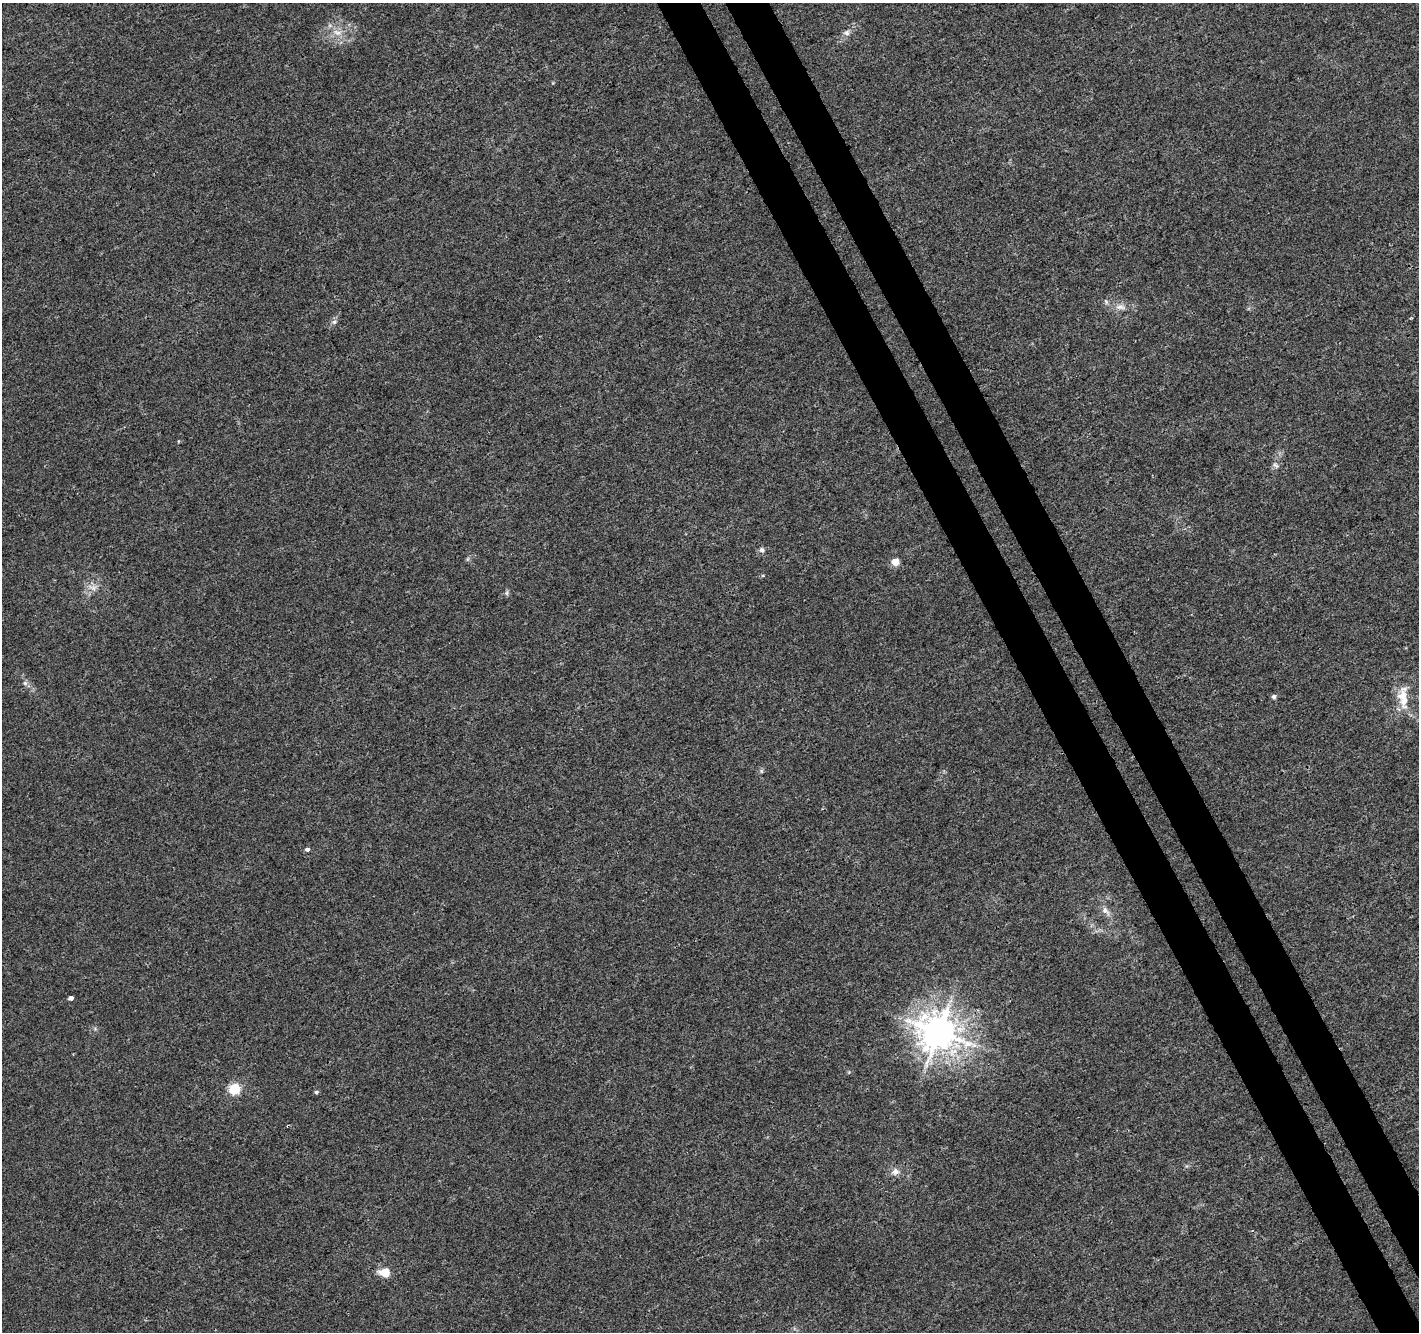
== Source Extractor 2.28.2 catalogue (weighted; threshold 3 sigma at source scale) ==
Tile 6 of 4 x 4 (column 2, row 2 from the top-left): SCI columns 1471-2887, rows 2785-4114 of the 5779 x 5626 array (HDU 1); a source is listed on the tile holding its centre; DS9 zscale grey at full resolution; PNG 1421 x 1334 px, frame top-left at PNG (2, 3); no overlay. Shown black and unused: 6% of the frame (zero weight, under 3 of 4 exposures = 5% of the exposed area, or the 3 px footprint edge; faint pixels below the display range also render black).
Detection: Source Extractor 2.28.2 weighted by HDU 2 'WHT'; one run over the whole footprint, this tile lists its part. Background 0.00687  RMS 0.0026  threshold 0.0118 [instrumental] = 3 sigma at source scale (4.5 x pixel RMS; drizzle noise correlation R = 1.50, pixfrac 1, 0.0396/0.0396 arcsec/px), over >= 5 px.
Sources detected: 22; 1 inside a brighter listed object's ellipse — not listed separately; the other 21 listed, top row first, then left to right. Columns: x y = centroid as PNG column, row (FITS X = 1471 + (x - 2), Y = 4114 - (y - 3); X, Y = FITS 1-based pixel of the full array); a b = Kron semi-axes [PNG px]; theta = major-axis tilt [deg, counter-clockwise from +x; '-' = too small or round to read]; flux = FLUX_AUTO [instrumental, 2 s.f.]
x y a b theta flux
337 33 14 7 -17 2.1
847 33 8 8 - 0.99
1120 307 15 6 -6 1.7
334 322 6 5 - 0.61
1276 465 10 4 -32 0.6
762 550 6 6 - 0.78
895 562 5 4 - 5.3
93 587 13 7 -16 1.7
507 593 8 4 82 0.49
25 683 6 6 - 0.68
1403 695 25 16 82 5.3
1274 697 6 5 - 0.74
761 771 6 5 - 0.43
307 849 5 4 - 0.71
1105 911 13 8 -45 1.6
71 998 4 3 - 5.9
939 1032 11 10 - 600
234 1089 5 5 - 21
316 1092 5 4 - 0.48
895 1172 11 9 26 1.6
385 1272 10 8 -3 4.4